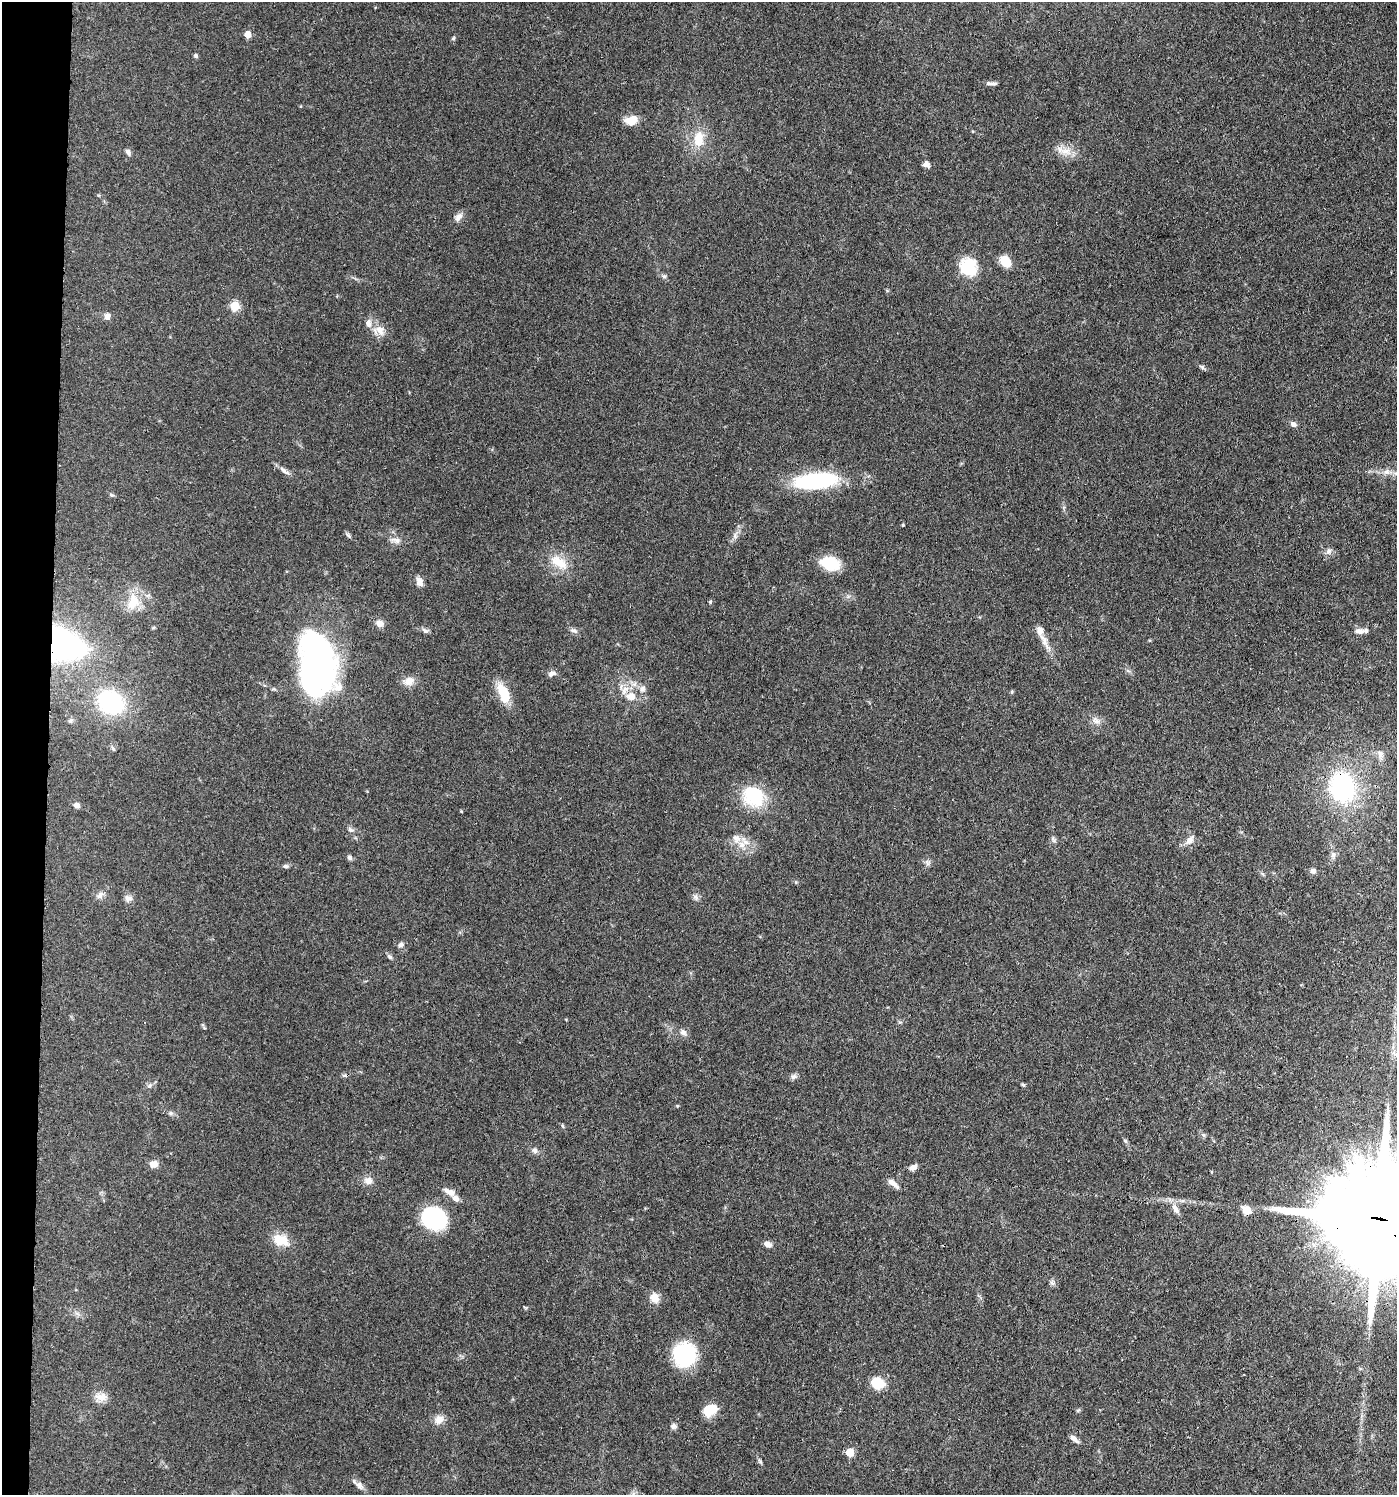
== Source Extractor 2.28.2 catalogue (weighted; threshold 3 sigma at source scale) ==
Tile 4 of 3 x 3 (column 1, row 2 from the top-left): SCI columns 284-1678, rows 1567-3059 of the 4642 x 4621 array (HDU 1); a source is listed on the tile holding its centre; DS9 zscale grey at full resolution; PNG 1399 x 1497 px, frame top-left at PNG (2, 2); no overlay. Shown black and unused: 3% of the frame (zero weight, under 3 of 4 exposures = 9% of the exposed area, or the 3 px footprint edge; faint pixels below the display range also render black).
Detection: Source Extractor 2.28.2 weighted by HDU 2 'WHT'; one run over the whole footprint, this tile lists its part. Background 0.126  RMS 0.0054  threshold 0.0244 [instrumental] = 3 sigma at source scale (4.5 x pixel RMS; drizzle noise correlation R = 1.50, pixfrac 1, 0.05/0.05 arcsec/px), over >= 5 px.
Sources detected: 107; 2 inside a brighter object's white glare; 2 cosmic-ray / hot-pixel residue — not listed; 6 inside a brighter listed object's ellipse — not listed separately; the other 97 listed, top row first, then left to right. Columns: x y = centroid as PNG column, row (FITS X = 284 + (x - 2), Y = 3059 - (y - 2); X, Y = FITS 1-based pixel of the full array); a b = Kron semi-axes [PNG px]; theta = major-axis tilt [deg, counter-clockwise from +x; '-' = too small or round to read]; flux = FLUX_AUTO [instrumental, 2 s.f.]
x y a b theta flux
248 34 5 5 - 8.8
453 38 5 4 - 0.69
196 56 6 5 - 0.96
989 83 12 5 -8 1.9
631 120 15 10 16 5.9
698 139 19 12 87 11
1065 151 18 9 -10 6.1
128 152 9 5 -60 1.5
926 164 8 7 - 2.2
458 217 12 7 55 2.8
1005 261 9 7 -49 12
968 267 16 14 -71 23
664 276 6 5 - 1.1
235 306 5 5 - 27
107 316 9 7 89 2.3
380 330 14 11 -46 5.3
1202 367 8 5 -31 1.1
1293 424 8 6 -25 2
284 471 17 6 -37 2.6
815 481 46 17 6 52
111 495 8 4 -9 0.81
903 525 3 3 - 0.54
348 535 9 4 -54 1.1
396 540 14 7 -13 2.8
1328 551 10 7 74 2
559 562 24 12 -33 11
830 563 21 13 -16 16
419 582 10 7 -67 3.3
133 602 23 16 73 12
710 602 5 4 - 0.78
379 623 9 8 - 3.4
573 630 11 6 -19 1.7
425 631 10 6 -26 1.6
1359 631 13 8 0 2.6
1044 640 20 7 -65 5.1
59 645 23 15 -12 320
317 660 64 26 -65 110
552 673 11 6 15 1.9
409 681 15 10 21 4.5
642 689 9 8 - 2.3
625 690 16 8 52 4.8
1012 692 5 3 - 0.54
504 693 22 11 -68 14
631 697 9 8 - 5.6
111 702 24 19 -32 58
70 721 7 6 - 1.2
1096 721 12 7 -41 2.8
113 749 7 5 -55 1
1380 754 12 8 83 2.8
1342 787 32 27 -80 66
753 796 28 25 -30 24
77 805 7 6 - 2.3
461 811 4 3 - 0.4
350 830 8 6 -19 1.5
736 838 14 10 -44 5
1053 839 7 4 -73 1
1190 840 14 8 50 3.4
1333 855 6 6 - 1.4
349 858 7 6 - 1.3
927 863 8 7 - 1.6
286 866 7 5 -12 1.2
1313 871 6 6 - 1.9
100 895 11 8 59 2.6
696 897 8 6 -69 1.6
128 898 11 8 -21 2.4
401 945 8 6 18 1.6
390 957 7 5 -35 1.1
683 1032 9 8 - 2.2
793 1076 9 7 20 1.6
1023 1085 5 4 - 0.71
149 1086 6 5 - 1
677 1106 5 4 - 0.51
170 1113 6 5 - 1
1125 1141 6 5 - 0.9
535 1150 8 7 - 1.7
154 1164 10 8 23 3.8
913 1167 9 7 21 2.4
368 1181 10 9 - 3.5
891 1182 10 7 -33 2.3
450 1192 16 7 -23 3.8
1176 1209 11 7 -61 2.9
1246 1210 10 8 -33 5.7
433 1218 23 19 -16 49
1380 1218 56 23 -8 28000
281 1240 18 11 -23 12
768 1244 9 6 -22 2.5
1052 1283 8 5 -45 1.2
655 1298 11 10 - 5
684 1355 19 18 - 53
877 1383 12 10 -18 14
101 1397 17 11 -5 5
710 1410 15 10 29 12
439 1419 12 11 - 4.2
674 1426 7 6 - 1.7
1074 1439 12 5 -41 2.5
850 1452 5 5 - 15
359 1485 12 8 -53 2.7
Overlapping masked pixels (flux is a lower limit): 3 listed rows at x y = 59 645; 1342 787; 1380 1218
Isophote crosses this tile's border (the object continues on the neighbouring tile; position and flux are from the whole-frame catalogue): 1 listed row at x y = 1380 1218
Unlisted compact peaks at least as high as the median listed source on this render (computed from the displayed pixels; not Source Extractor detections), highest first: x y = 760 1461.